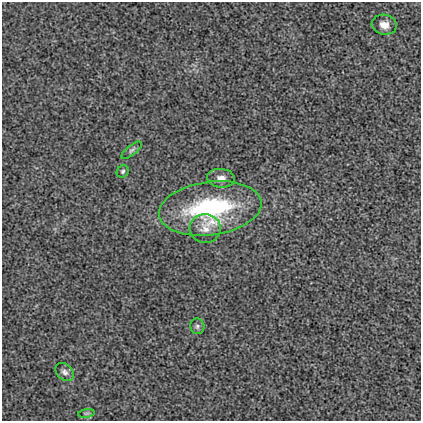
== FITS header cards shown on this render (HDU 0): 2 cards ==
NAXIS1  =                  419
NAXIS2  =                  419

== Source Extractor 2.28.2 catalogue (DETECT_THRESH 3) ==
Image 419 x 419 px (HDU 0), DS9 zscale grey, 1 PNG px = 1 image px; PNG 423 x 423 px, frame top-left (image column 1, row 419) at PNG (2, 2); each listed source drawn as its Kron ellipse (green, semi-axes under 4 px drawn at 4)
Background 4.21e-04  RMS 0.0016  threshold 0.00486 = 3 sigma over >= 5 px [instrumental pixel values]
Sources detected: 9; all 9 listed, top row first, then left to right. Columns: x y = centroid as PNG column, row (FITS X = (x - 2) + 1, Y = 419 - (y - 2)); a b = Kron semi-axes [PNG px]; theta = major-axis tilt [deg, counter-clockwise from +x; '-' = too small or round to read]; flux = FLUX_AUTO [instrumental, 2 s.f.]
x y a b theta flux
384 25 12 10 -12 0.9
132 150 12 5 38 0.3
123 171 6 5 - 0.22
221 178 14 9 -8 0.79
210 208 52 26 8 15
205 228 15 14 - 1.1
197 326 8 7 - 0.28
65 372 10 7 -41 0.43
86 413 8 4 8 0.21